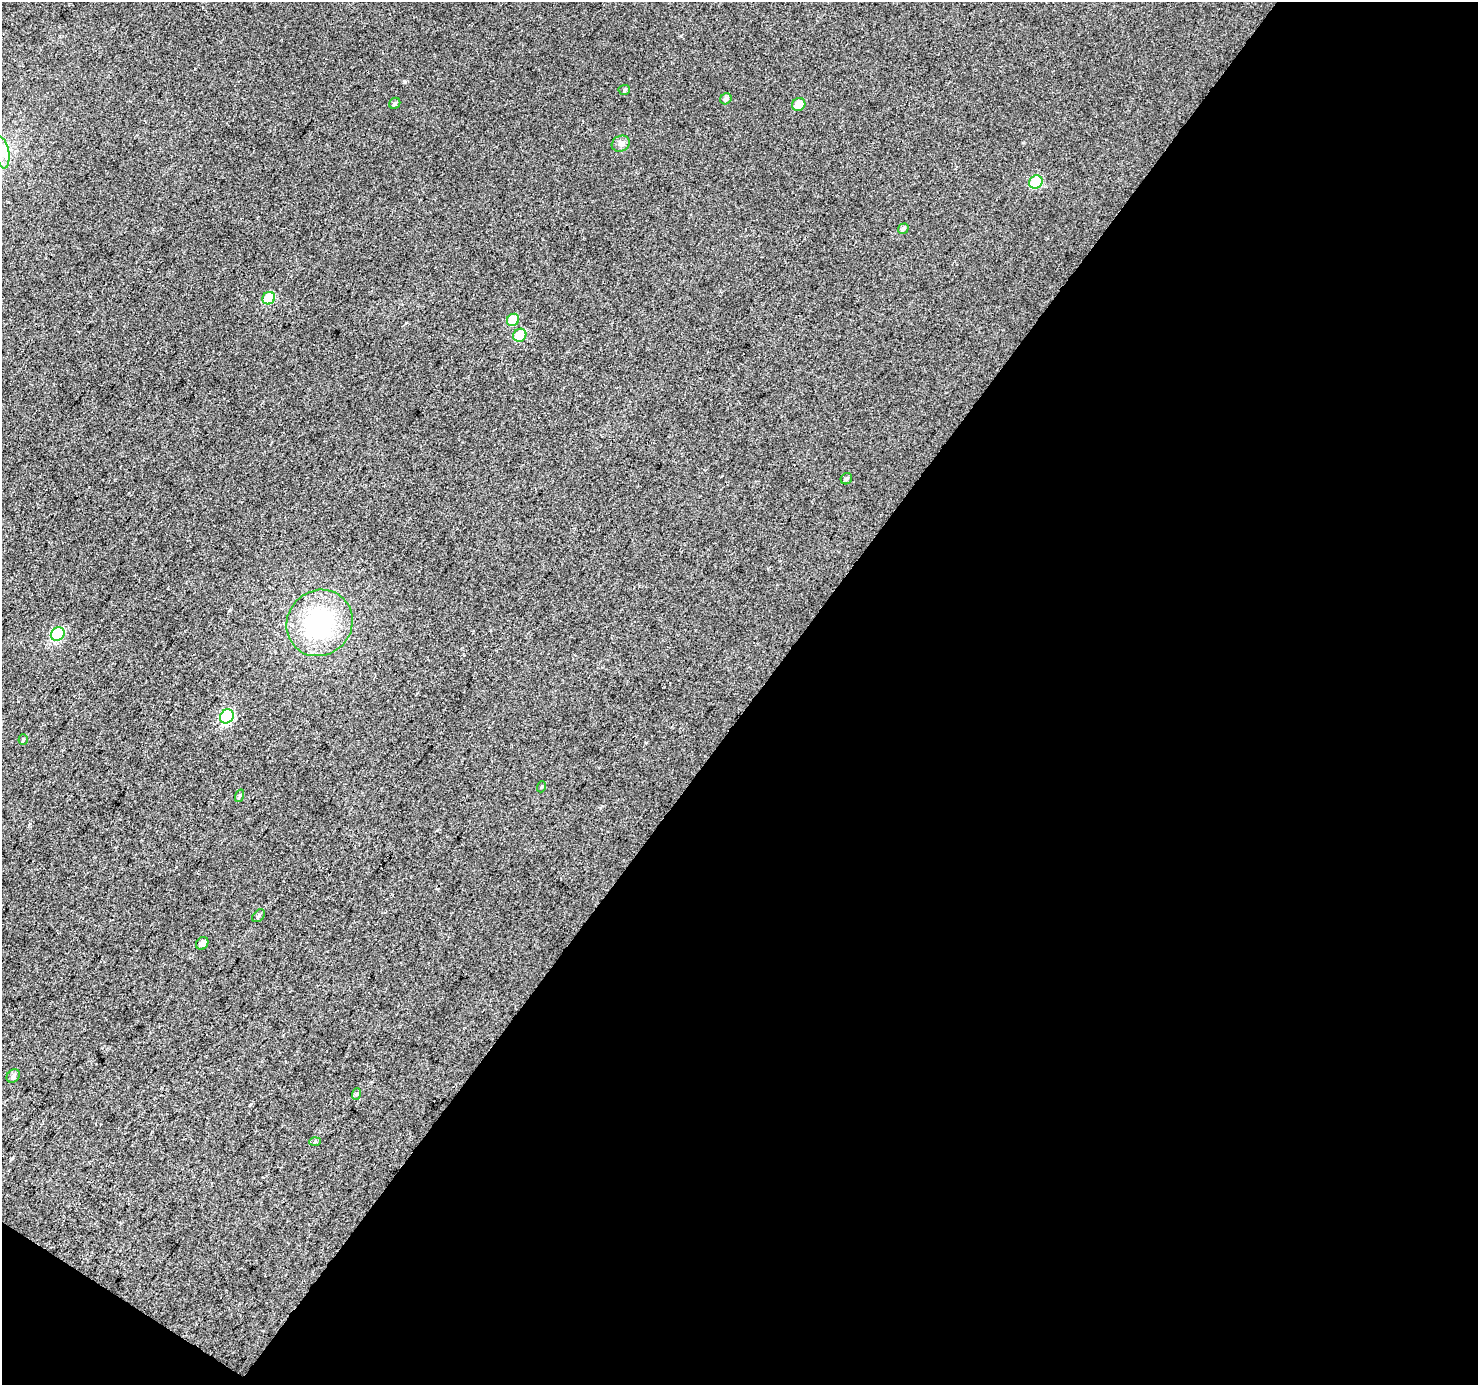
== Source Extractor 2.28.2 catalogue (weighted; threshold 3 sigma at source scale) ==
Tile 4 of 2 x 2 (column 2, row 2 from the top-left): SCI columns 1479-2954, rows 117-1499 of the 2955 x 2979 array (HDU 1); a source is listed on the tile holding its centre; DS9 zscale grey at full resolution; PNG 1480 x 1387 px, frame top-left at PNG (2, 2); each listed source drawn as its Kron ellipse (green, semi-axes under 4 px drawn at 4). Shown black and unused: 50% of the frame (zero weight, under 3 of 4 exposures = <1% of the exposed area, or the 3 px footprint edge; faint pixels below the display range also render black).
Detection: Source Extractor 2.28.2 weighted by HDU 2 'WHT'; one run over the whole footprint, this tile lists its part. Background 0.0296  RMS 0.011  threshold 0.0515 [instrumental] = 3 sigma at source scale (4.5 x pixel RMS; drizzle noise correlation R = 1.50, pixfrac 1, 0.0396/0.0396 arcsec/px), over >= 5 px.
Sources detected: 23; all 23 listed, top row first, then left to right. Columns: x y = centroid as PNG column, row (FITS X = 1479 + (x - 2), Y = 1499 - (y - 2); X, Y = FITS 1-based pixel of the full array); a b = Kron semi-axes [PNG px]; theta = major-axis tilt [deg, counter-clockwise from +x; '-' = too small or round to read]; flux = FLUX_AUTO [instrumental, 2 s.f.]
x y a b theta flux
624 90 6 5 - 2.1
726 99 6 5 - 3.5
395 103 6 5 - 2.2
799 104 7 6 - 16
621 144 9 7 29 4.5
2 152 16 7 -81 11
1036 182 7 6 - 55
903 229 5 5 - 3.2
269 298 6 6 - 37
513 320 6 6 - 24
520 335 7 6 - 32
846 479 6 5 - 2.1
320 623 34 32 45 130
58 634 7 6 - 85
227 716 7 6 - 120
23 739 5 4 - 1.3
541 787 6 3 69 1.2
239 796 6 4 70 1.8
259 916 7 5 44 2.3
202 943 7 5 51 5.4
13 1076 7 6 - 3.6
356 1094 6 3 70 1.6
315 1142 6 4 3 1.6
Isophote crosses this tile's border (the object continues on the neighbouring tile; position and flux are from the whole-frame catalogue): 1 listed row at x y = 2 152
Unlisted compact peaks at least as high as the median listed source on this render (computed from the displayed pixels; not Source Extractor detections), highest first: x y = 404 82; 11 1159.